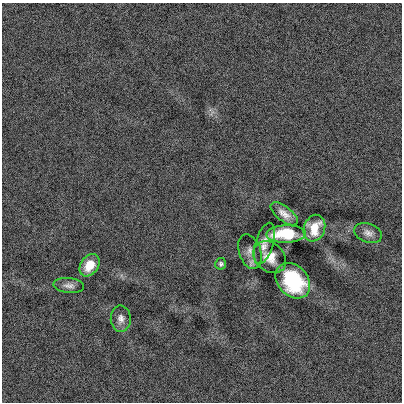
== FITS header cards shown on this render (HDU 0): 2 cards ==
NAXIS1  =                  400
NAXIS2  =                  400

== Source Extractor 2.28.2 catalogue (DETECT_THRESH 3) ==
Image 400 x 400 px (HDU 0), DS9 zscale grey, 1 PNG px = 1 image px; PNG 404 x 404 px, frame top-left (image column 1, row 400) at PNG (2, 3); each listed source drawn as its Kron ellipse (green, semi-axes under 4 px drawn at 4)
Background 1.06e-04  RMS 0.11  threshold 0.316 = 3 sigma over >= 5 px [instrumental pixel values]
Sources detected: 12; all 12 listed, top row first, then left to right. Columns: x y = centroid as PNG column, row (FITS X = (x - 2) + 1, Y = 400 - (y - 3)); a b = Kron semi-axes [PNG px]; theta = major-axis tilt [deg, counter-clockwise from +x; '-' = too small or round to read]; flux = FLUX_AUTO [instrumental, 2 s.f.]
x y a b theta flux
284 214 16 7 -38 62
314 228 13 10 70 130
368 233 14 9 -19 46
286 234 20 8 2 270
264 244 21 9 73 64
250 252 18 11 -72 54
270 257 18 14 -41 97
221 264 5 5 - 16
89 265 12 8 55 120
293 281 20 15 -48 560
69 286 15 7 -6 39
121 319 13 10 -88 46